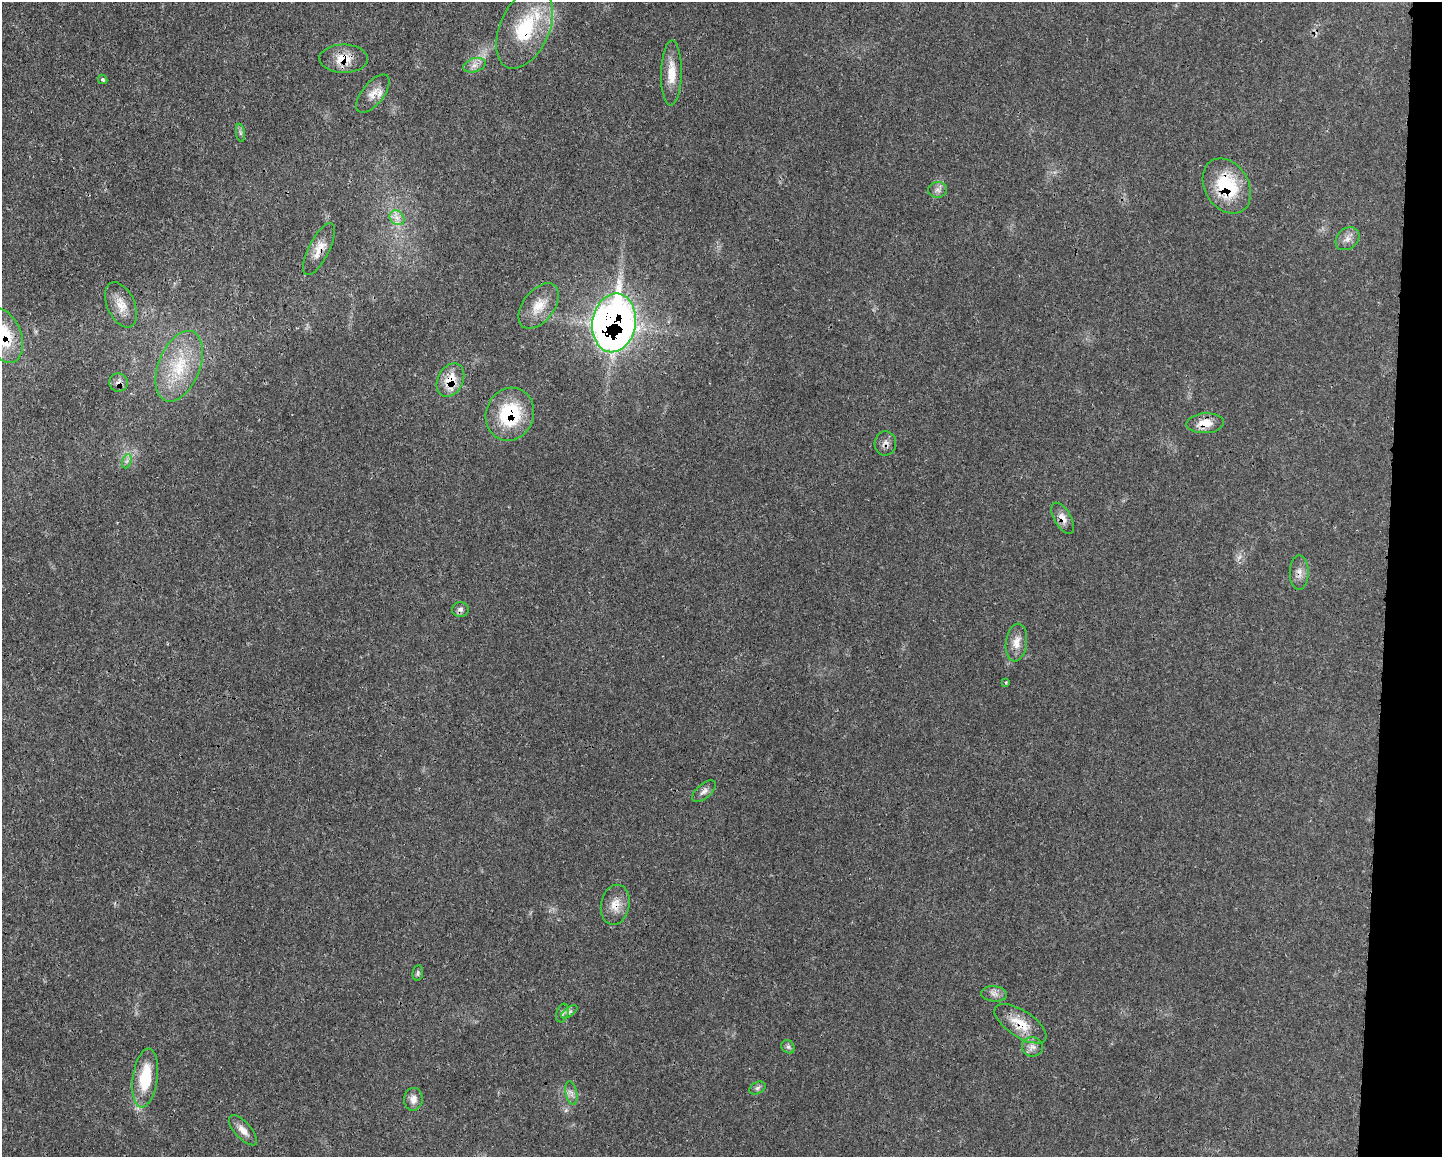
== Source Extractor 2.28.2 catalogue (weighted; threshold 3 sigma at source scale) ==
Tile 6 of 3 x 4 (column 3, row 2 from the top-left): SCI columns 3002-4441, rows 2327-3481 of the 4676 x 4644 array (HDU 1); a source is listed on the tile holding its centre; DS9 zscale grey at full resolution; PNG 1444 x 1159 px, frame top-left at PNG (2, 2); each listed source drawn as its Kron ellipse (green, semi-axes under 4 px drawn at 4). Shown black and unused: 4% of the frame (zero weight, under 3 of 4 exposures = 1% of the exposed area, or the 3 px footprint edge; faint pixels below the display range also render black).
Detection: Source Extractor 2.28.2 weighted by HDU 2 'WHT'; one run over the whole footprint, this tile lists its part. Background 0.0211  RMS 0.0023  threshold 0.0104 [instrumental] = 3 sigma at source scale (4.5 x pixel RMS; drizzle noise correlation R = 1.50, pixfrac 1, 0.05/0.05 arcsec/px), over >= 5 px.
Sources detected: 44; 2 inside a brighter listed object's ellipse — not listed separately; the other 42 listed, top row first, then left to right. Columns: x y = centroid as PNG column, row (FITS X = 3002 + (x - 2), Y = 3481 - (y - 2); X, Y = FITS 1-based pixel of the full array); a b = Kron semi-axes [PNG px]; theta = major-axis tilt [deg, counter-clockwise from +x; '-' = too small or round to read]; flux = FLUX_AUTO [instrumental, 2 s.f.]
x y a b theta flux
525 28 42 24 66 16
344 59 24 14 -1 4.6
474 65 11 6 17 1.2
671 73 32 10 89 4.5
103 79 5 4 - 0.43
373 94 23 10 51 2.4
240 133 9 4 -81 0.55
1227 186 29 22 -59 14
938 190 9 8 - 1
397 218 8 6 -43 1.2
1347 239 13 10 41 1.6
319 249 29 10 63 3.1
121 305 24 13 -66 3.3
539 306 26 15 53 4.5
614 323 29 21 80 170
3 335 29 17 -68 11
179 366 37 20 68 11
450 380 18 12 63 5.1
119 383 9 9 - 1.2
510 414 27 24 67 15
1205 423 19 10 4 3.5
885 443 12 11 - 1.3
127 461 7 4 71 0.58
1063 518 17 8 -59 2
1299 572 17 9 90 1.7
460 610 8 7 - 0.86
1016 643 19 10 83 2.5
1006 682 4 3 - 0.24
704 791 14 7 41 1.1
615 905 20 14 78 3.2
418 973 8 5 82 0.42
994 994 13 7 -5 1.3
569 1012 9 4 35 0.59
562 1013 9 5 72 0.65
1020 1024 30 13 -33 5.5
788 1047 7 6 - 0.6
1032 1047 10 10 - 1.3
145 1078 29 12 82 10
757 1088 9 5 27 0.61
571 1093 12 5 -78 1
413 1099 11 9 83 1.7
243 1130 19 8 -48 2
Overlapping masked pixels (flux is a lower limit): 15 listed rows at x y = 525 28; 344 59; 1227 186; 319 249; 614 323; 3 335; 450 380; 119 383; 510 414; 1205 423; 885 443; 1063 518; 1299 572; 615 905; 1020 1024
Isophote crosses this tile's border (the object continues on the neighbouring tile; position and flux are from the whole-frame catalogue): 1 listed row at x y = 3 335